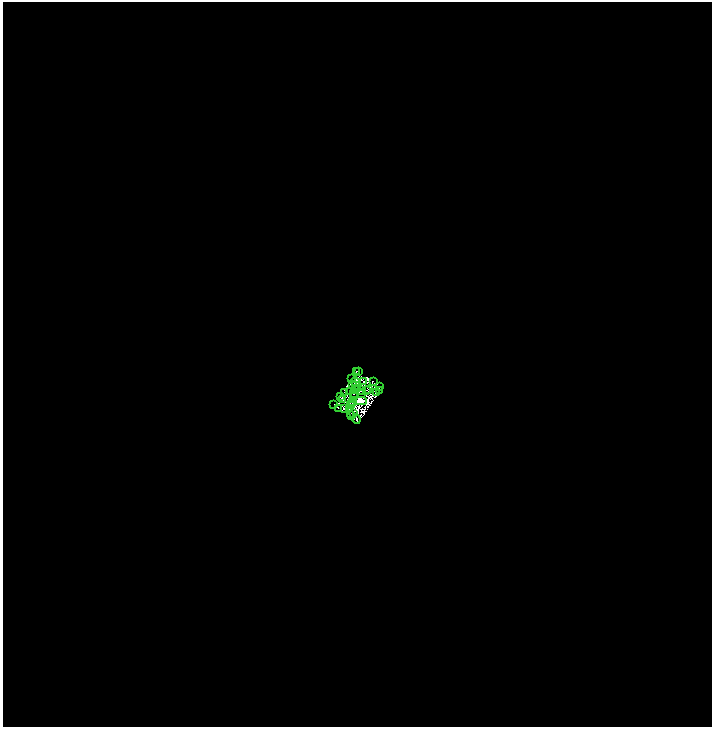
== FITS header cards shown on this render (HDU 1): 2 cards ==
NAXIS1  =                 1419
NAXIS2  =                 1450

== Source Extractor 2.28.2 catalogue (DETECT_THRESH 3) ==
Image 1419 x 1450 px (HDU 1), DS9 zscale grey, zoomed out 1/2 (1 PNG px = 2 x 2 image px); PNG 714 x 729 px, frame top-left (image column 2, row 1450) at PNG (3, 2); each listed source drawn as its Kron ellipse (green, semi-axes under 4 px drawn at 4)
Background 3.19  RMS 1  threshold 3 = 3 sigma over >= 5 px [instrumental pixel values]
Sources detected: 99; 63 cannot appear on this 1/2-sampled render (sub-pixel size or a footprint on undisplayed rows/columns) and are neither listed nor drawn; the other 36 listed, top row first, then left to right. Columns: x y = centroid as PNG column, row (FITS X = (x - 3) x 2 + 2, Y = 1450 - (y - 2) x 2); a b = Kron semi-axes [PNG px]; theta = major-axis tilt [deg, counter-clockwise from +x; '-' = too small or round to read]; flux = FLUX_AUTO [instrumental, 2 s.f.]
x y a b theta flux
356 372 3 2 - 1200
358 372 2 2 - 360
352 378 3 2 - 410
364 381 2 1 - 290
373 381 2 1 - 180
355 382 4 3 - 710
352 385 3 2 - 18
355 386 2 1 - 200
379 386 4 2 - 380
355 388 3 1 - 210
358 389 2 2 - 250
369 389 2 1 - 120
367 390 2 1 - 120
349 391 2 2 - 24
361 391 2 1 - 170
379 391 2 1 - 14
344 392 2 1 - 150
354 393 2 1 - 310
362 393 2 2 - 120
377 393 2 1 - 110
341 396 2 1 - 100
355 396 2 1 - 32
342 400 2 1 - 180
353 401 3 1 - 120
361 401 5 3 - 150000
350 404 3 2 - 120
352 404 2 1 - 430
334 405 2 1 - 720
351 405 4 1 - 290
338 408 3 1 - 110
345 408 2 2 - 210
349 409 2 1 - 210
354 414 3 1 - 280
350 415 2 1 - 100
352 416 2 1 - 2.8
356 419 5 2 - 280
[63 sub-pixel or undisplayed-footprint detections neither listed nor drawn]